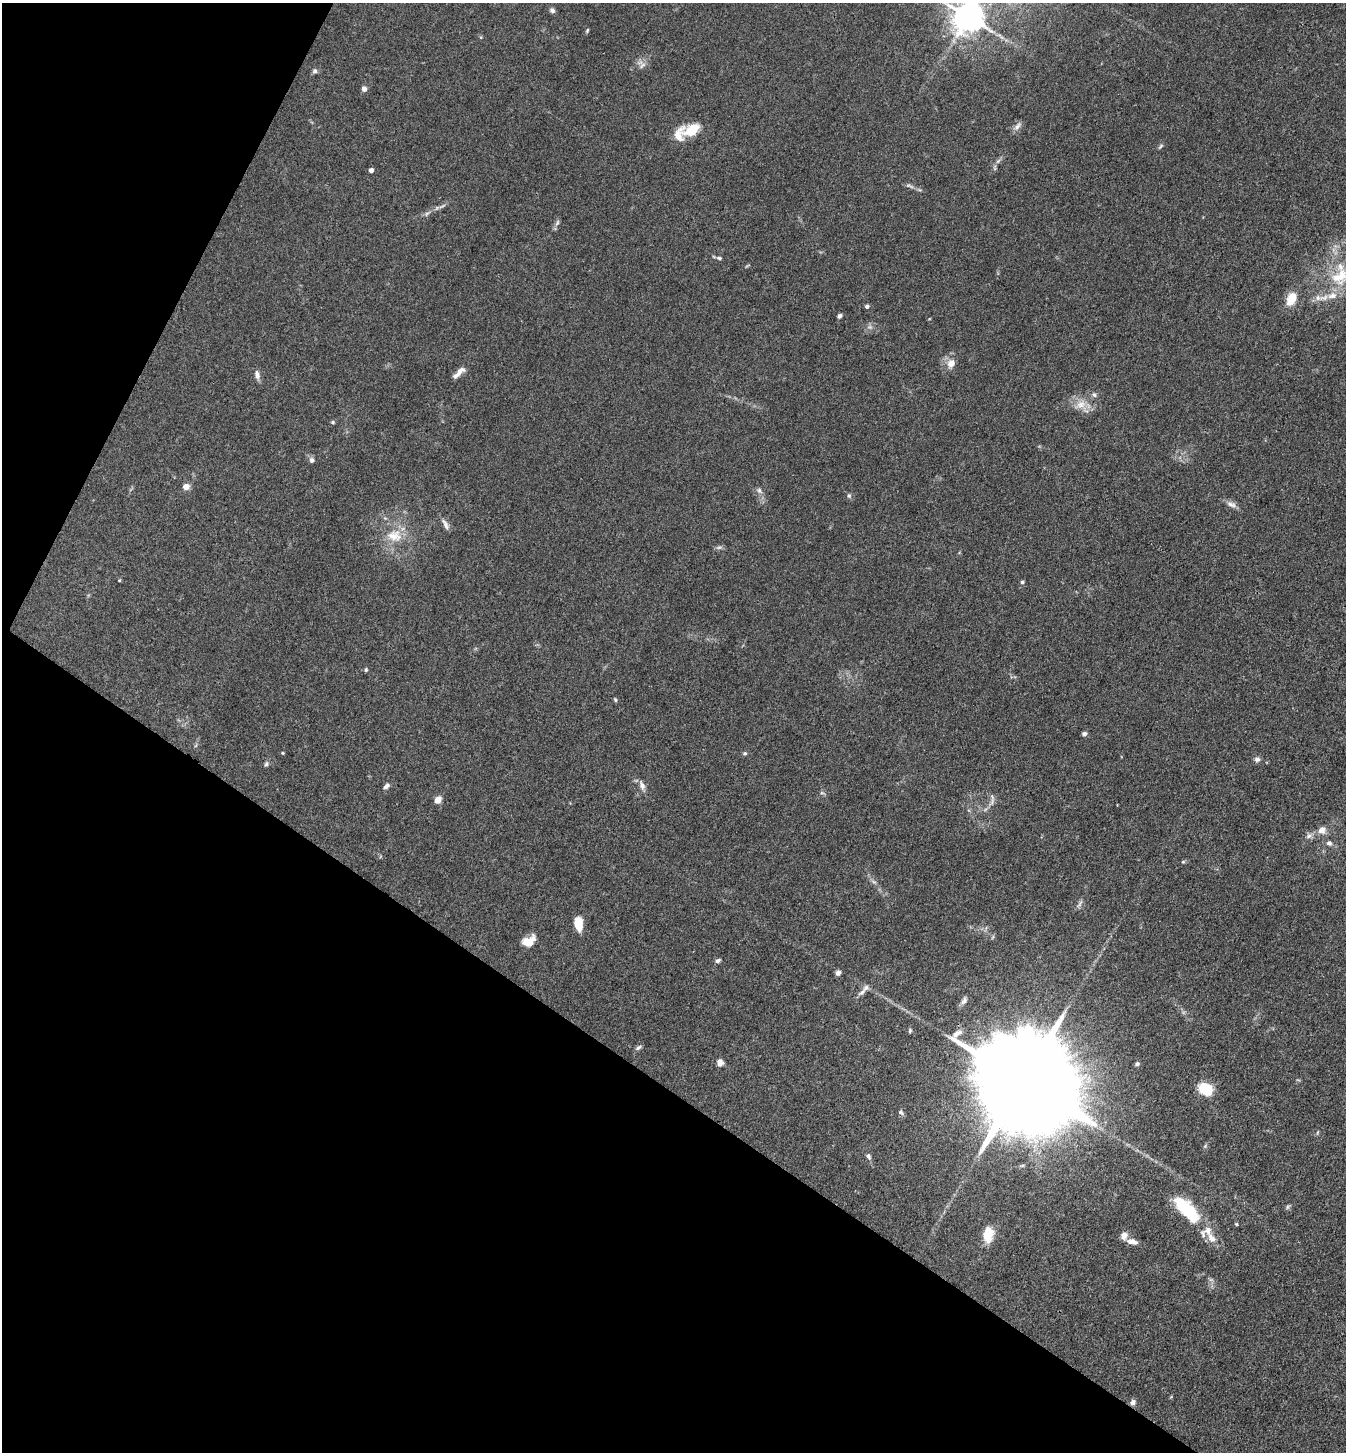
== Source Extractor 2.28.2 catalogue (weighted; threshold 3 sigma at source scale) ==
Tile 9 of 4 x 4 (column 1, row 3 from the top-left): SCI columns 288-1631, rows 1453-2902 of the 5811 x 5804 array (HDU 1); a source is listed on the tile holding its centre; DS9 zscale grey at full resolution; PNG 1348 x 1454 px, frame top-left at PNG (2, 3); no overlay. Shown black and unused: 31% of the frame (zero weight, under 3 of 4 exposures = <1% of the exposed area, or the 3 px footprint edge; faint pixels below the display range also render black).
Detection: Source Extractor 2.28.2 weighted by HDU 2 'WHT'; one run over the whole footprint, this tile lists its part. Background 0.0742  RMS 0.0062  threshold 0.0277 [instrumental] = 3 sigma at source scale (4.5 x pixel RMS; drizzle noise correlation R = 1.50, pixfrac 1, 0.05/0.05 arcsec/px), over >= 5 px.
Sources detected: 88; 3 too faint to see at this stretch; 1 inside a brighter object's white glare — not listed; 7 inside a brighter listed object's ellipse — not listed separately; the other 77 listed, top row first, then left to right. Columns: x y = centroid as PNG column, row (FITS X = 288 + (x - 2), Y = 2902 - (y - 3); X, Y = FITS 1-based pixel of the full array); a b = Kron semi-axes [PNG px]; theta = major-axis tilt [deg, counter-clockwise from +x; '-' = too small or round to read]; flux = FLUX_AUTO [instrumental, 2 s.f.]
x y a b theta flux
552 10 8 6 -41 1.7
968 17 10 9 - 1100
587 30 6 4 64 0.79
641 64 15 9 -50 3.5
315 71 7 6 - 1.5
364 89 6 5 - 2.8
1017 126 14 7 51 2.9
692 130 23 13 27 14
1160 146 8 4 49 1
998 161 8 5 45 1.6
371 170 4 4 - 3.1
910 186 14 4 -19 2
442 206 12 4 30 1.7
427 213 11 4 42 1.7
557 223 9 5 63 1.6
719 258 7 4 -11 1.2
1340 276 30 23 41 33
1291 299 14 9 66 12
867 306 5 4 - 1.1
840 316 5 4 - 1.4
951 363 14 10 64 5.8
458 373 19 6 43 4.6
257 375 12 7 -79 2.8
1081 404 19 12 27 8.5
333 422 5 4 - 0.79
312 460 7 6 - 1.8
186 487 5 4 - 8.3
759 490 9 6 -47 2.1
849 496 7 5 -75 1.3
1231 504 15 7 -21 3.3
445 524 16 6 -62 2.8
394 536 24 19 -3 16
119 580 4 4 - 0.55
1022 582 5 4 - 1.4
366 670 5 4 - 0.82
615 700 6 4 -63 0.89
1084 734 5 5 - 1.8
196 745 6 4 71 0.87
282 753 4 4 - 0.57
745 753 6 5 - 0.98
1257 759 8 7 - 1.9
266 764 8 5 53 1.3
642 785 13 7 -69 3.2
386 786 9 5 39 2.1
822 793 6 4 -17 0.97
438 800 7 6 - 5.5
992 802 13 6 66 2.8
1322 830 11 10 - 4.4
1309 836 9 7 28 2.5
1329 843 8 7 - 2.2
1183 862 5 5 - 0.75
874 882 8 4 -19 1.2
1079 904 14 4 52 1.9
578 924 11 6 -85 16
529 941 15 9 32 9.2
718 961 8 5 26 1.4
838 973 6 5 - 2.5
862 992 12 6 39 2.9
964 1000 11 7 61 2.6
910 1030 6 4 76 1.1
638 1047 9 5 31 1.4
720 1062 7 6 - 3.7
1137 1064 5 4 - 1.2
1022 1081 35 21 -36 26000
1206 1089 14 10 -28 19
901 1112 8 5 -33 1.2
1318 1132 6 3 70 0.68
1205 1146 7 4 46 0.93
868 1156 8 6 -58 1.8
1288 1207 7 5 60 1.1
1188 1211 26 14 -53 31
1236 1224 5 4 - 0.74
988 1235 17 11 81 13
1124 1236 8 7 - 4.4
1211 1238 16 9 -60 5.8
1132 1241 14 6 -13 4.4
1133 1402 8 6 58 1.9
Overlapping masked pixels (flux is a lower limit): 1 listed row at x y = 1022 1081
Isophote crosses this tile's border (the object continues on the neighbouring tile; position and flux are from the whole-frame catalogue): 2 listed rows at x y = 968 17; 1340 276